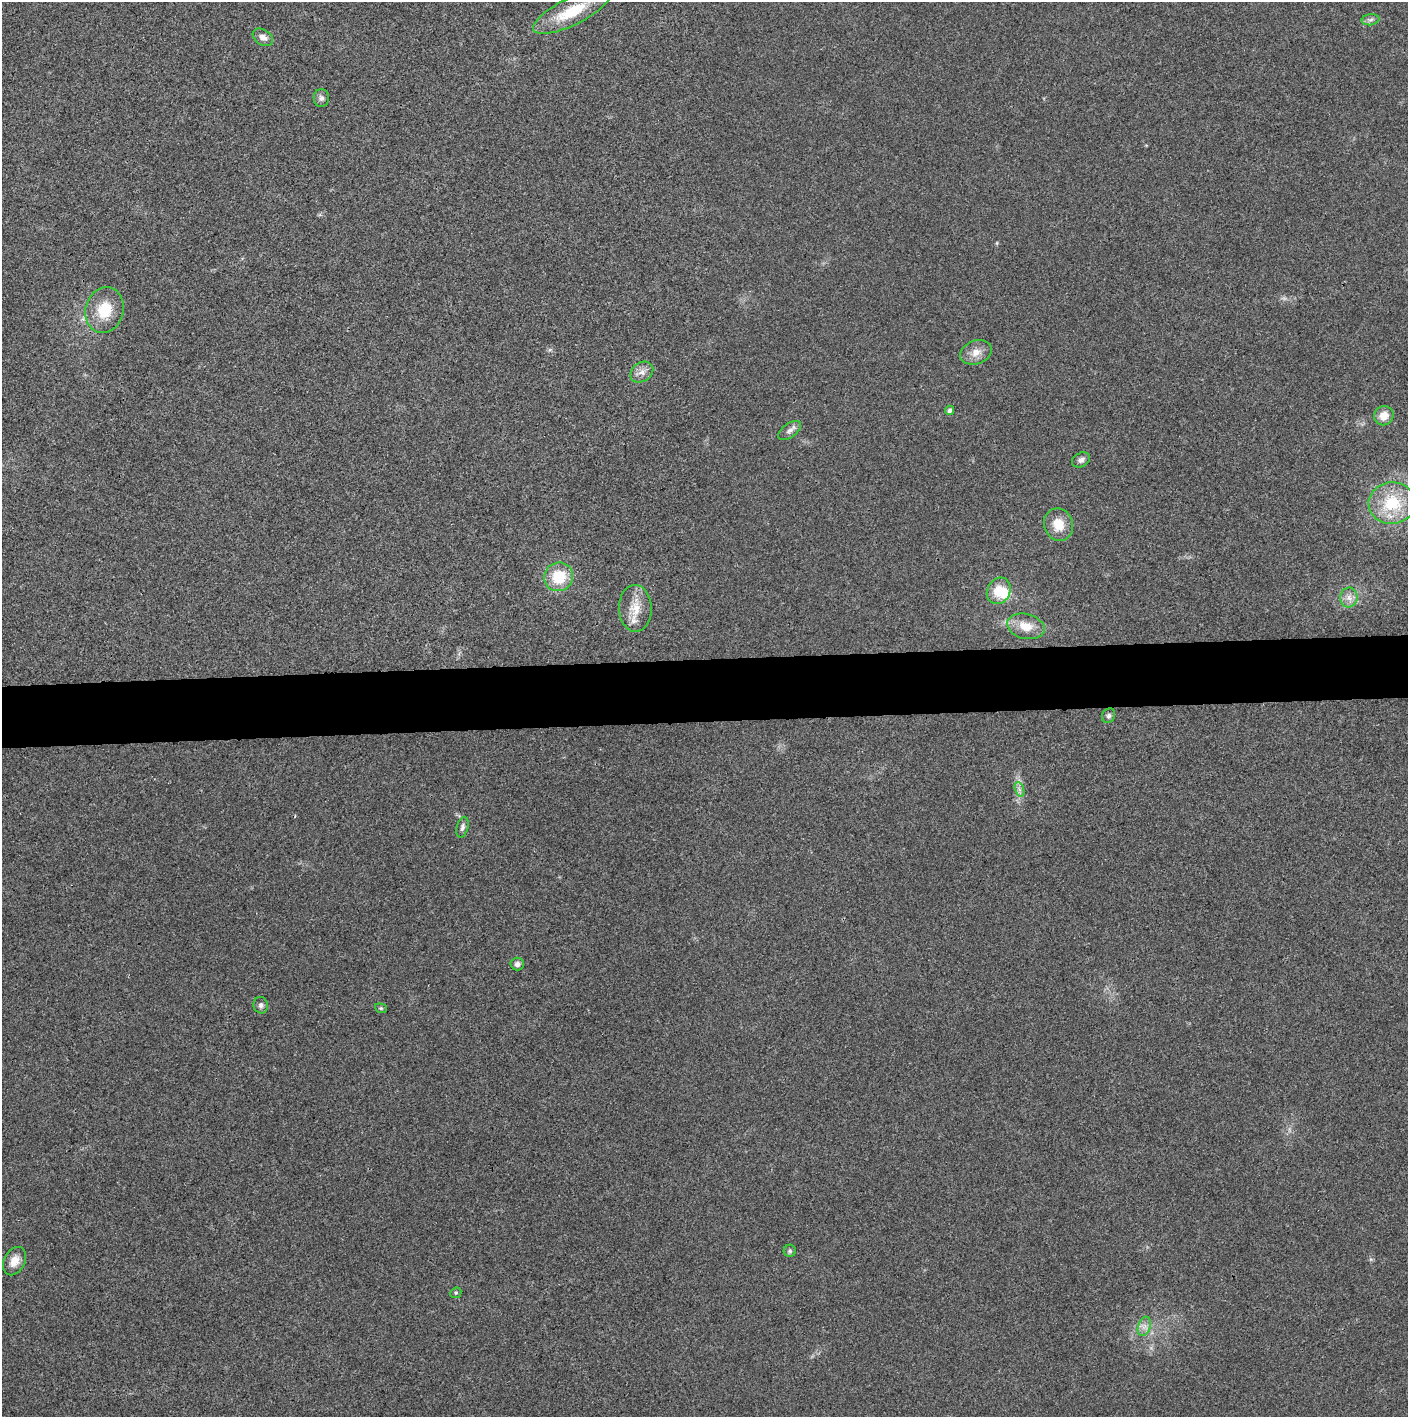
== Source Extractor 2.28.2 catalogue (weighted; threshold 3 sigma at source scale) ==
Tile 5 of 3 x 3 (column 2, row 2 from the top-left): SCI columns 1407-2812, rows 1435-2849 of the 4224 x 4264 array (HDU 1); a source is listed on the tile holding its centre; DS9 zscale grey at full resolution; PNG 1410 x 1419 px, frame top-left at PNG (2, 2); each listed source drawn as its Kron ellipse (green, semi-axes under 4 px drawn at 4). Shown black and unused: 4% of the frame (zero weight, under 3 of 4 exposures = <1% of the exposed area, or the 3 px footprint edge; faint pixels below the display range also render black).
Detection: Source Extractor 2.28.2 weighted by HDU 2 'WHT'; one run over the whole footprint, this tile lists its part. Background 0.0259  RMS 0.006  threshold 0.0268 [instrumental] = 3 sigma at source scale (4.5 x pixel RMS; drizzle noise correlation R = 1.50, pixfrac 1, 0.05/0.05 arcsec/px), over >= 5 px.
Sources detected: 30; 1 inside a brighter object's white glare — neither listed nor drawn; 1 inside a brighter listed object's ellipse — not listed separately; the other 28 listed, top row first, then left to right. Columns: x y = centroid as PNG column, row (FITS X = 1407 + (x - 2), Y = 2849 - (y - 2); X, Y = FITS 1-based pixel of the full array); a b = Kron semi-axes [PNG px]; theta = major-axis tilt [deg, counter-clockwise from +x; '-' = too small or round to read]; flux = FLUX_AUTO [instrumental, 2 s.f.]
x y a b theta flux
572 12 42 13 26 26
1370 20 9 5 8 1.7
263 37 11 8 -33 3.5
321 98 9 7 90 2.2
105 310 23 19 75 18
976 352 16 11 21 6
642 372 12 9 35 3.8
950 410 5 4 - 1.8
1384 416 10 9 - 7
790 430 13 7 36 2.7
1081 460 9 7 29 2.3
1392 503 23 20 4 29
1058 525 16 14 -71 11
559 577 15 14 - 20
999 591 14 11 62 11
1349 598 10 8 82 3.9
635 608 23 16 -88 12
1026 626 19 12 -14 10
1109 716 7 6 - 1.5
1019 789 7 4 -71 1.8
462 827 10 5 76 1.9
517 964 7 6 - 2.1
261 1005 8 7 - 1.7
381 1008 6 4 -20 0.82
790 1251 6 6 - 1.2
14 1261 15 10 63 6.8
456 1293 6 5 - 0.82
1144 1326 10 6 70 3